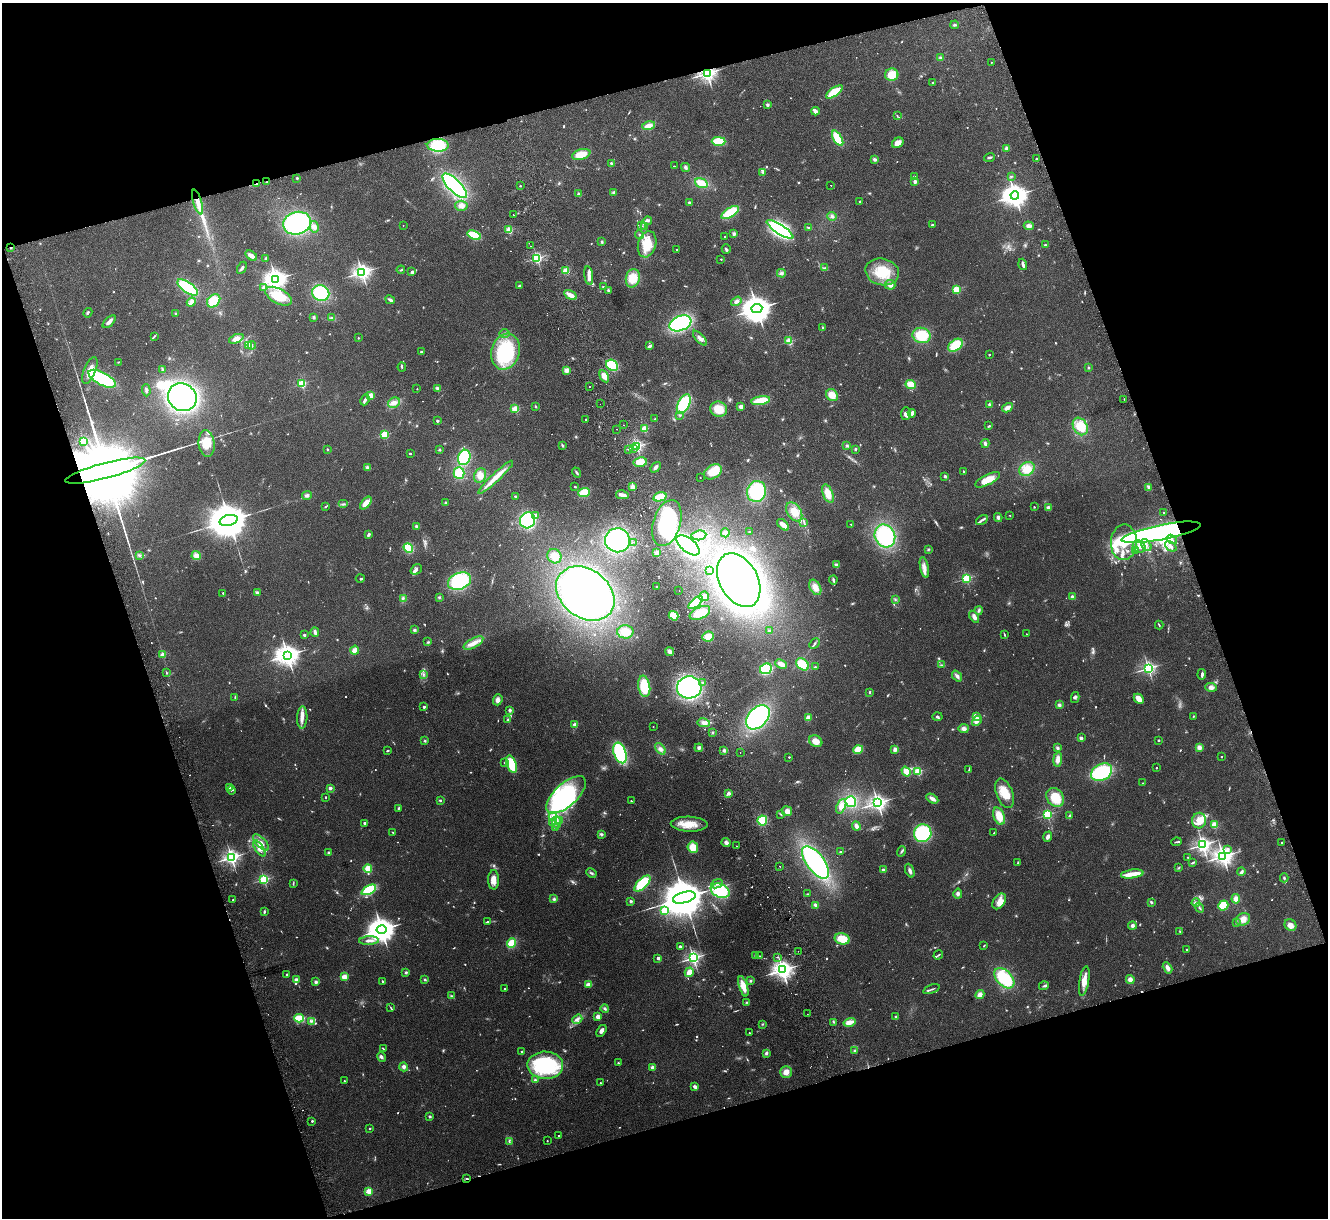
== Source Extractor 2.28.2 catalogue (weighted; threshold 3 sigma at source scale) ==
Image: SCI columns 56-5356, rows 169-5030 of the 5411 x 5322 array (HDU 1 of 3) = the unmasked area's bounding box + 8 px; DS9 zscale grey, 4 x 4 block average (1 PNG px = mean of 4 x 4 image px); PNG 1330 x 1220 px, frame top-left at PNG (2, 3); each listed source drawn as its Kron ellipse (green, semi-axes under 4 px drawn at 4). Shown black and unused: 36% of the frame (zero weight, under 2 of 3 exposures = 3% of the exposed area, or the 3 px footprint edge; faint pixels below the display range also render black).
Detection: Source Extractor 2.28.2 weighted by HDU 2 'WHT'. Background 0.072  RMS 0.0085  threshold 0.0381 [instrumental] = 3 sigma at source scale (4.5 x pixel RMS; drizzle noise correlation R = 1.50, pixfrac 1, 0.05/0.05 arcsec/px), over >= 5 px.
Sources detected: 947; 26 too faint to see at this stretch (4 x 4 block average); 8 inside a brighter object's white glare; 6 cosmic-ray / hot-pixel residue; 2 long thin detections or spike segments (spike, bleed or trail) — neither listed nor drawn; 10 coinciding with a brighter row at this scale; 65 inside a brighter listed object's ellipse — not listed separately; of the other 830, all 500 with FLUX_AUTO >= 3.82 (the completeness limit of this list) listed and drawn (330 fainter detections not listed), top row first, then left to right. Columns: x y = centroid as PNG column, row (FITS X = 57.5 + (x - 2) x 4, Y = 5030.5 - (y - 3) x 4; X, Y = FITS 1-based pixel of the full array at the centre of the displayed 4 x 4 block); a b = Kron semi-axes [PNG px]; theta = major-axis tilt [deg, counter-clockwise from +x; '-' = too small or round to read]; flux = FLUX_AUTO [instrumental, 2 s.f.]
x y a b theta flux
955 25 4 2 - 6
940 58 4 3 - 8.4
991 62 2 2 - 4.4
707 73 3 2 - 2700
892 75 6 6 - 110
933 83 2 2 - 27
834 92 10 4 35 140
768 105 2 2 - 48
815 111 4 2 - 44
897 116 2 2 - 4.7
649 126 6 3 15 43
838 138 8 4 -58 140
719 141 7 4 0 150
898 143 6 4 34 38
438 145 11 6 -1 160
1007 148 4 3 - 12
581 155 9 5 16 86
989 157 5 3 - 8.6
874 159 4 3 - 12
1037 159 2 2 - 31
611 163 2 2 - 26
674 166 2 2 - 7.7
685 167 5 3 - 12
763 172 3 2 - 5.8
1011 176 3 2 - 4.7
914 177 2 2 - 23
297 178 2 2 - 28
915 181 2 2 - 79
267 182 4 2 - 7.7
701 183 6 4 -18 74
256 184 3 2 - 14
831 185 2 2 - 3.9
455 186 16 6 -45 680
520 186 2 2 - 13
613 192 3 3 - 7.7
579 194 3 3 - 10
1015 195 4 4 - 5400
859 201 2 2 - 12
197 202 13 3 -73 47
690 203 2 2 - 16
461 206 6 5 - 27
730 213 10 4 33 160
513 214 2 2 - 7.3
832 216 5 3 - 12
648 220 4 3 - 10
297 223 14 11 16 620
403 225 2 2 - 3.8
641 225 4 2 - 4.9
932 225 2 2 - 31
1029 226 5 4 - 19
314 227 6 4 -76 21
644 227 3 2 - 6.7
808 228 3 3 - 5.3
780 229 16 4 -33 1300
509 230 2 2 - 340
734 234 2 2 - 16
474 235 7 4 -21 190
639 235 4 2 - 6.5
725 236 2 2 - 9.2
602 242 4 2 - 6.9
647 244 13 9 73 120
1045 245 2 2 - 19
531 246 2 2 - 3.9
11 247 2 2 - 4.1
677 249 2 2 - 6.1
726 249 5 2 - 9.3
251 256 6 3 -31 45
266 258 3 3 - 5.6
537 258 2 2 - 920
721 259 2 2 - 8.9
1023 264 6 2 -72 16
242 268 7 2 61 11
825 268 3 2 - 4.5
401 270 4 2 - 6.5
566 271 3 3 - 37
362 272 3 2 - 2500
412 272 3 3 - 14
882 272 17 13 -14 170
781 273 4 3 - 9.9
589 276 9 4 -81 30
633 278 9 7 77 93
276 279 4 3 - 4200
890 285 5 5 - 21
519 286 3 2 - 6.2
188 287 12 5 -36 250
603 287 3 2 - 4.8
264 288 4 3 - 12
608 290 3 3 - 6.5
956 290 2 2 - 390
321 293 8 7 - 340
570 295 7 3 -31 48
279 296 14 7 -28 230
390 300 5 3 - 12
214 301 7 5 47 100
736 301 5 4 - 18
191 302 5 3 - 17
757 309 5 4 - 9900
88 313 5 2 - 7.4
175 313 3 3 - 5.2
314 317 4 3 - 7.6
331 318 3 2 - 5.2
109 322 8 3 45 26
680 323 11 7 21 490
822 328 3 2 - 4.8
505 333 5 2 - 8
922 335 9 7 -14 200
154 336 3 2 - 6
358 338 2 2 - 14
700 338 9 3 -47 23
236 339 8 4 22 39
789 341 2 2 - 350
248 345 4 3 - 19
252 345 4 3 - 9.7
956 345 8 5 38 150
649 346 3 2 - 14
421 352 2 2 - 17
505 352 18 14 74 410
989 355 2 2 - 5.1
118 362 3 2 - 4.4
612 365 6 5 - 230
402 367 4 2 - 5.6
1089 367 3 2 - 4.6
90 370 14 6 68 49
163 370 3 2 - 5.6
566 370 4 3 - 27
604 376 6 4 -62 39
102 379 15 6 -27 370
302 384 2 2 - 420
911 384 5 4 - 65
589 387 2 2 - 87
437 388 4 3 - 9
417 389 2 2 - 6.3
146 390 6 2 -87 10
371 395 4 3 - 23
832 395 6 5 - 68
182 397 15 13 -37 1200
1124 399 2 2 - 4.5
365 400 6 2 66 24
761 401 9 3 10 130
394 403 6 5 - 29
600 404 2 2 - 4.1
684 404 10 5 62 330
990 405 2 2 - 69
535 406 3 2 - 4.7
741 407 3 3 - 24
1007 408 6 3 30 33
515 409 2 2 - 320
719 409 8 7 - 88
906 413 6 5 - 23
912 413 4 3 - 24
680 415 3 2 - 4.8
655 419 2 2 - 4.2
586 420 2 2 - 5
437 421 2 2 - 32
623 425 2 2 - 4.8
989 426 3 2 - 5.3
1080 426 9 7 -59 150
617 429 2 2 - 6
644 429 2 2 - 290
385 435 2 2 - 370
83 441 2 2 - 330
207 443 13 8 -84 94
985 443 4 3 - 13
562 445 4 2 - 5.7
847 445 3 2 - 5.9
637 446 2 2 - 940
327 449 2 2 - 6.9
629 449 2 2 - 8.8
633 449 2 2 - 8
855 449 3 2 - 5.9
439 450 3 2 - 4.7
410 454 2 2 - 14
464 457 8 6 70 310
640 462 7 4 12 68
367 467 4 4 - 11
656 467 6 3 48 17
1027 469 8 6 34 79
105 471 41 7 15 250000
963 471 2 2 - 4.3
576 472 5 2 - 7.6
713 472 9 6 32 120
459 473 6 5 - 120
480 475 7 6 - 32
945 476 2 2 - 41
496 477 23 3 43 84
700 477 2 2 - 4.2
988 480 13 5 27 79
575 486 3 2 - 3.9
632 487 2 2 - 150
1148 487 3 2 - 5.3
757 492 10 9 - 320
584 493 6 4 22 110
828 494 10 5 -68 69
307 495 5 3 - 13
622 495 6 2 -12 32
515 496 2 2 - 22
660 497 7 4 15 85
366 503 7 4 49 52
446 503 3 2 - 4.6
343 504 5 2 - 8.2
325 507 3 2 - 5
1034 507 2 2 - 13
1048 508 2 2 - 110
794 512 10 7 -57 81
1164 513 2 2 - 17
536 515 2 2 - 23
1010 515 2 2 - 7.3
998 517 4 3 - 12
229 520 9 5 14 28000
528 520 8 7 - 470
982 520 6 3 33 13
667 523 24 13 74 470
804 523 3 2 - 6.1
851 524 2 2 - 13
783 525 7 3 -42 37
416 526 3 3 - 11
749 532 2 2 - 5.8
1161 532 40 7 11 2000
725 533 4 4 - 15
369 534 4 2 - 14
699 535 7 5 7 34
885 536 12 10 -64 450
1172 539 5 3 - 16
617 540 12 12 - 640
633 542 2 2 - 4.1
1124 542 18 13 87 170
688 545 13 7 -39 530
1146 545 7 2 -53 13
1139 546 7 5 -42 28
1171 546 6 4 -41 18
408 548 5 4 - 170
928 549 3 2 - 5.2
1136 550 3 2 - 4
657 553 2 2 - 230
139 555 3 3 - 7.8
196 556 4 4 - 30
554 556 7 6 - 55
836 565 4 3 - 14
924 567 10 4 -78 32
416 570 6 5 - 15
710 570 2 2 - 9.5
360 578 4 2 - 5.8
966 578 2 2 - 640
739 580 29 19 -61 2100
833 580 4 2 - 11
459 581 12 8 21 360
657 587 2 2 - 17
815 587 8 5 -62 49
679 591 2 2 - 4.1
223 593 2 2 - 13
257 593 3 2 - 17
585 593 32 24 -38 1300
704 596 5 4 - 18
439 597 3 3 - 6.7
1072 597 2 2 - 100
403 598 4 2 - 6
895 600 3 2 - 6.2
696 603 9 4 40 220
979 610 4 3 - 9.3
700 613 11 5 25 110
674 616 5 4 - 120
974 617 6 4 -58 22
1159 625 4 2 - 4.9
414 630 4 3 - 8.5
770 631 4 2 - 6.1
315 632 5 2 - 18
625 632 8 6 2 100
1026 634 2 2 - 5.2
304 635 2 2 - 34
1005 635 4 2 - 4.7
708 637 6 5 - 56
428 642 3 3 - 5.4
473 643 11 4 29 43
814 643 6 2 46 7.7
355 650 4 3 - 33
670 652 4 3 - 24
163 655 2 2 - 160
287 655 4 3 - 4400
781 664 6 3 -24 36
803 664 7 5 -40 130
941 665 3 2 - 5
815 667 3 2 - 5
1148 668 2 2 - 1500
766 669 6 5 - 280
166 673 3 2 - 3.9
423 674 3 2 - 6
1202 674 5 2 - 14
957 676 6 3 -50 17
702 682 2 2 - 4.9
644 686 11 6 -81 150
689 687 12 11 - 960
1211 687 6 4 -6 23
870 692 3 2 - 5.1
235 697 3 2 - 5.2
1075 697 5 3 - 9.6
1139 699 6 4 -44 44
498 700 5 4 - 22
1059 705 4 3 - 11
424 707 2 2 - 36
510 710 3 3 - 11
976 716 3 2 - 8.8
1193 716 3 2 - 4.1
302 717 11 5 88 36
758 717 14 9 47 680
937 717 5 2 - 7.3
809 718 3 3 - 41
508 720 3 2 - 4.8
977 721 5 3 - 19
704 723 6 3 -10 21
575 725 2 2 - 140
653 727 2 2 - 5.3
964 729 5 4 - 19
713 733 3 2 - 4.5
1081 738 2 2 - 85
1158 740 2 2 - 6.9
425 741 3 3 - 5.5
816 741 7 5 -30 47
1199 747 4 3 - 23
699 748 4 4 - 12
1057 748 4 3 - 10
660 749 6 4 -50 19
858 749 5 4 - 66
895 749 4 4 - 18
724 750 3 3 - 11
387 751 3 2 - 6.1
620 753 10 6 -70 410
740 753 2 2 - 6
1221 756 2 2 - 7.7
789 757 2 2 - 12
1058 759 7 4 82 31
505 763 3 2 - 4.9
511 764 9 5 -70 200
1156 768 2 2 - 11
969 770 2 2 - 4.2
906 771 5 4 - 43
918 771 2 2 - 410
1101 772 11 8 28 380
1143 783 2 2 - 6.6
229 788 3 3 - 7.6
330 788 2 2 - 74
231 790 4 2 - 5.8
729 793 2 2 - 72
1005 793 15 8 -70 82
566 795 24 11 42 1200
326 797 2 2 - 14
1055 797 10 8 -52 120
932 799 6 3 -30 29
440 800 2 2 - 25
631 801 2 2 - 11
851 802 5 5 - 140
878 803 3 2 - 2300
841 806 7 4 66 46
398 808 3 2 - 4.6
787 811 5 5 - 27
781 814 4 2 - 5.4
1047 815 2 2 - 720
553 816 4 4 - 18
999 816 9 5 -69 80
1070 816 3 2 - 18
560 820 2 2 - 3.9
762 820 5 4 - 140
1199 821 8 7 - 52
557 822 6 2 -87 14
365 823 2 2 - 48
553 823 3 2 - 5.1
689 824 18 7 -2 85
1214 825 2 2 - 290
856 826 5 3 - 21
555 828 3 2 - 4.8
393 832 3 2 - 3.9
923 833 9 8 - 390
994 833 3 2 - 4.1
602 834 2 2 - 40
1048 837 5 3 - 23
261 842 10 4 -46 32
1176 842 5 2 - 6.3
1282 842 2 2 - 4.1
726 843 4 3 - 21
1202 845 3 2 - 2000
736 846 2 2 - 5.3
693 847 5 5 - 71
259 848 9 3 -57 25
1228 849 3 2 - 14
841 852 4 2 - 9.4
901 852 5 2 - 7.1
329 853 4 3 - 8.5
1223 856 3 3 - 3300
231 857 2 2 - 2000
1188 857 2 2 - 6
815 862 19 8 -53 890
1018 863 3 2 - 5.9
1192 863 4 2 - 6.6
780 866 2 2 - 4.9
368 868 4 4 - 53
1178 868 3 2 - 4.5
883 870 2 2 - 63
910 871 7 3 -68 15
1241 872 4 2 - 14
591 873 5 3 - 10
1132 874 11 2 8 140
1284 878 4 3 - 8.5
264 879 2 2 - 710
493 880 9 5 89 39
642 883 10 5 46 280
293 884 3 2 - 4.3
717 884 6 2 25 13
369 890 8 4 27 220
720 891 10 6 -23 260
807 894 3 2 - 4
958 894 5 4 - 16
684 898 11 5 14 38000
554 899 4 3 - 9.4
1236 899 5 4 - 29
233 900 2 2 - 11
631 901 3 3 - 8
999 901 9 5 56 50
1151 902 3 3 - 6.8
1196 903 4 2 - 9.2
815 905 4 3 - 10
1223 905 5 4 - 120
1199 908 5 2 - 8.4
664 911 2 2 - 400
264 912 4 2 - 8.1
1243 919 7 6 - 41
487 922 4 2 - 6.4
1236 923 2 2 - 4.8
1132 925 4 4 - 13
1290 925 6 5 - 36
381 930 5 4 - 7400
1180 931 3 2 - 4.6
842 939 7 5 -13 98
369 941 10 3 3 30
511 943 5 4 - 99
680 946 2 2 - 7.7
984 946 2 2 - 4.4
1186 950 2 2 - 5
798 951 2 2 - 8.5
756 955 3 3 - 7.5
938 955 5 2 - 7.3
760 956 3 2 - 3.9
777 957 2 2 - 4.7
658 958 2 2 - 64
693 958 2 2 - 1600
1167 968 6 3 -61 24
782 970 3 3 - 3600
406 972 3 3 - 7.2
689 972 5 3 - 57
287 974 2 2 - 14
344 977 2 2 - 210
1004 978 12 7 -45 270
425 979 3 2 - 6.3
1130 979 4 4 - 22
296 980 4 3 - 22
382 981 2 2 - 4.4
750 981 3 3 - 6.7
1084 981 15 5 80 53
316 982 3 3 - 11
589 984 4 2 - 35
743 986 10 4 -73 63
1044 986 5 2 - 6.5
505 988 2 2 - 5.7
931 989 9 2 21 8.8
980 995 5 4 - 24
452 996 4 2 - 5.4
746 1002 3 2 - 4.4
390 1008 3 2 - 3.8
605 1009 4 3 - 10
807 1014 2 2 - 6
598 1017 2 2 - 140
896 1017 2 2 - 27
299 1018 5 3 - 110
577 1019 5 3 - 18
311 1021 4 2 - 8.6
834 1022 2 2 - 3.9
849 1022 6 3 17 52
762 1024 2 2 - 4.1
602 1031 6 3 56 16
749 1033 2 2 - 6.9
383 1048 3 2 - 4.8
855 1051 3 3 - 6.3
521 1052 2 2 - 15
766 1053 4 3 - 10
381 1057 5 3 - 12
618 1063 3 2 - 5.2
545 1065 18 13 -2 550
404 1067 4 4 - 16
653 1067 2 2 - 120
786 1072 6 5 - 39
535 1080 3 3 - 6.9
344 1081 2 2 - 6.2
601 1083 2 2 - 4.9
695 1087 3 2 - 21
430 1116 3 2 - 9.5
312 1121 2 2 - 20
370 1129 2 2 - 14
558 1136 2 2 - 5.3
547 1141 2 2 - 5.9
509 1142 3 2 - 3.9
467 1179 4 2 - 5.7
369 1191 2 2 - 240
Overlapping masked pixels (flux is a lower limit): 7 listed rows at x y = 707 73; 267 182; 256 184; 11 247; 105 471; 1161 532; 467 1179
Diffuse or blended objects may show on this block-average render without a row.